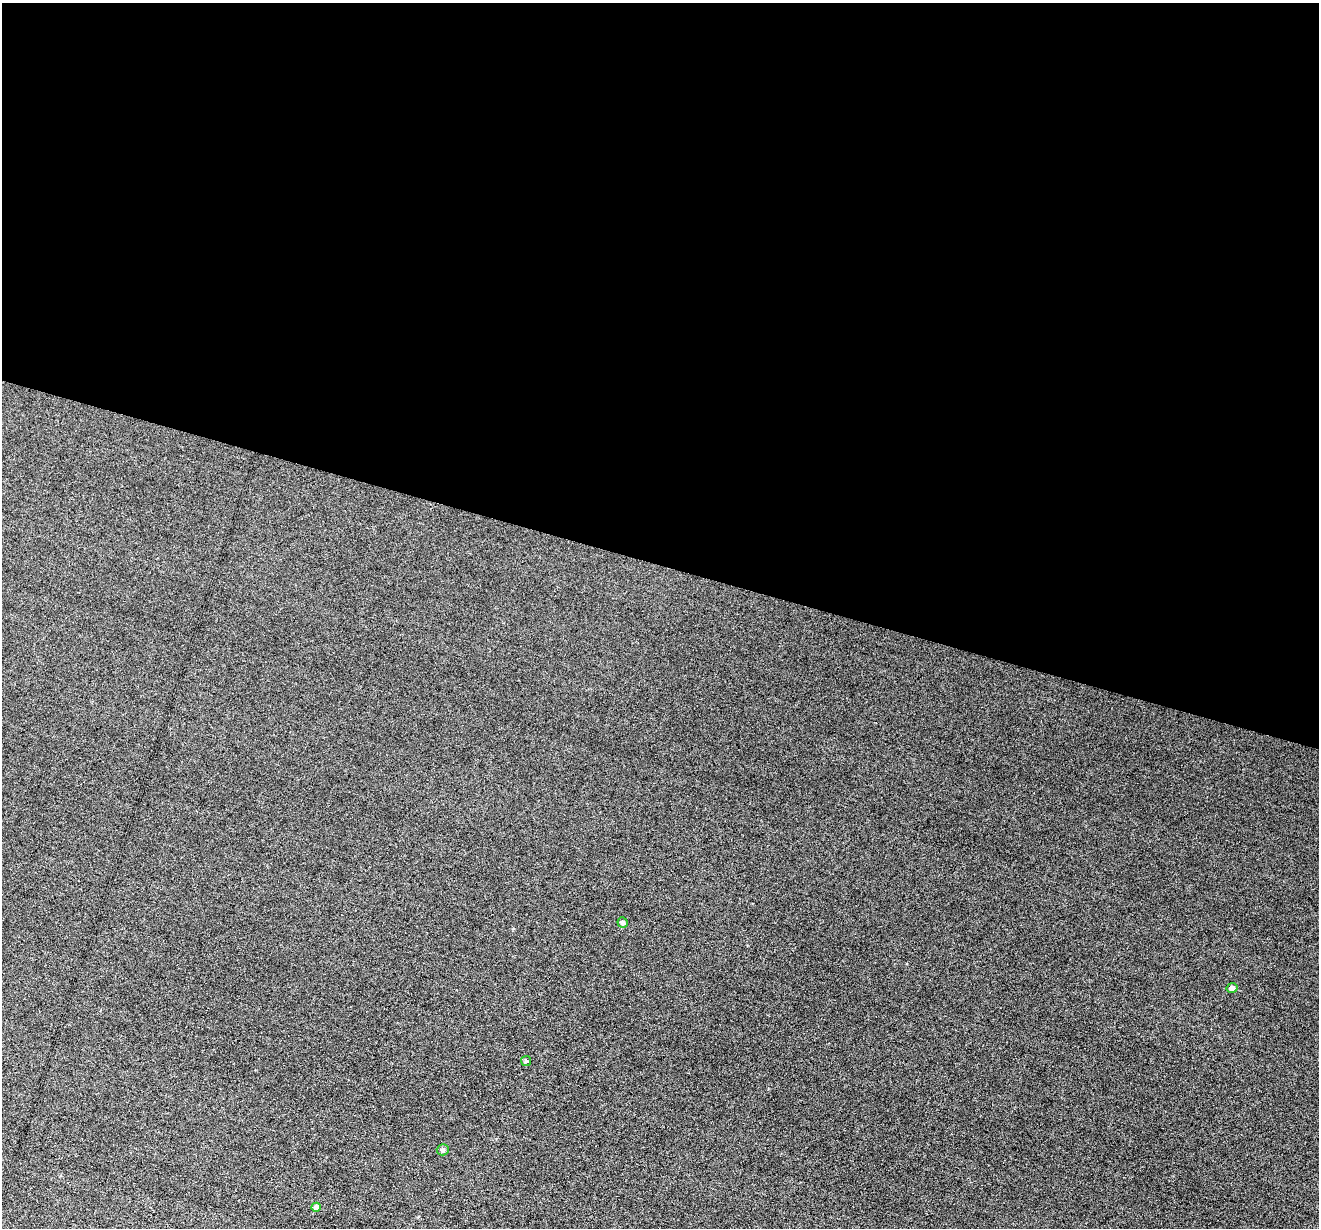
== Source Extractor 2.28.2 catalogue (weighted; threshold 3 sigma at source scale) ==
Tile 3 of 4 x 4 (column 3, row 1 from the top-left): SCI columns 2640-3956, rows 3935-5160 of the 5274 x 5288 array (HDU 1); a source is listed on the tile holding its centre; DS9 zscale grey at full resolution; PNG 1321 x 1230 px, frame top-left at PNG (2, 3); each listed source drawn as its Kron ellipse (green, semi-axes under 4 px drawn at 4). Shown black and unused: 46% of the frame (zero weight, under 3 of 6 exposures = <1% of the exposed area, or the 3 px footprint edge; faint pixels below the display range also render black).
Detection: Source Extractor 2.28.2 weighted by HDU 2 'WHT'; one run over the whole footprint, this tile lists its part. Background 0.0517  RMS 0.0057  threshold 0.0233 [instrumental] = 3 sigma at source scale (4.09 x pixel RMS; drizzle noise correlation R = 1.36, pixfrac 0.8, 0.05/0.05 arcsec/px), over >= 5 px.
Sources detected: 5; all 5 listed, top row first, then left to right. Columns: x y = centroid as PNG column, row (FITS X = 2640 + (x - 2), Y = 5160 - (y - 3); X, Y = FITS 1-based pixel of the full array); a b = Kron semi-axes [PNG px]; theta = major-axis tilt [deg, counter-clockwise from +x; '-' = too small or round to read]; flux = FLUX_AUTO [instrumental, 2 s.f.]
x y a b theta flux
623 922 5 5 - 1.5
1232 988 5 5 - 2.3
526 1061 5 5 - 0.87
443 1150 6 5 - 1.4
316 1207 4 4 - 1.7